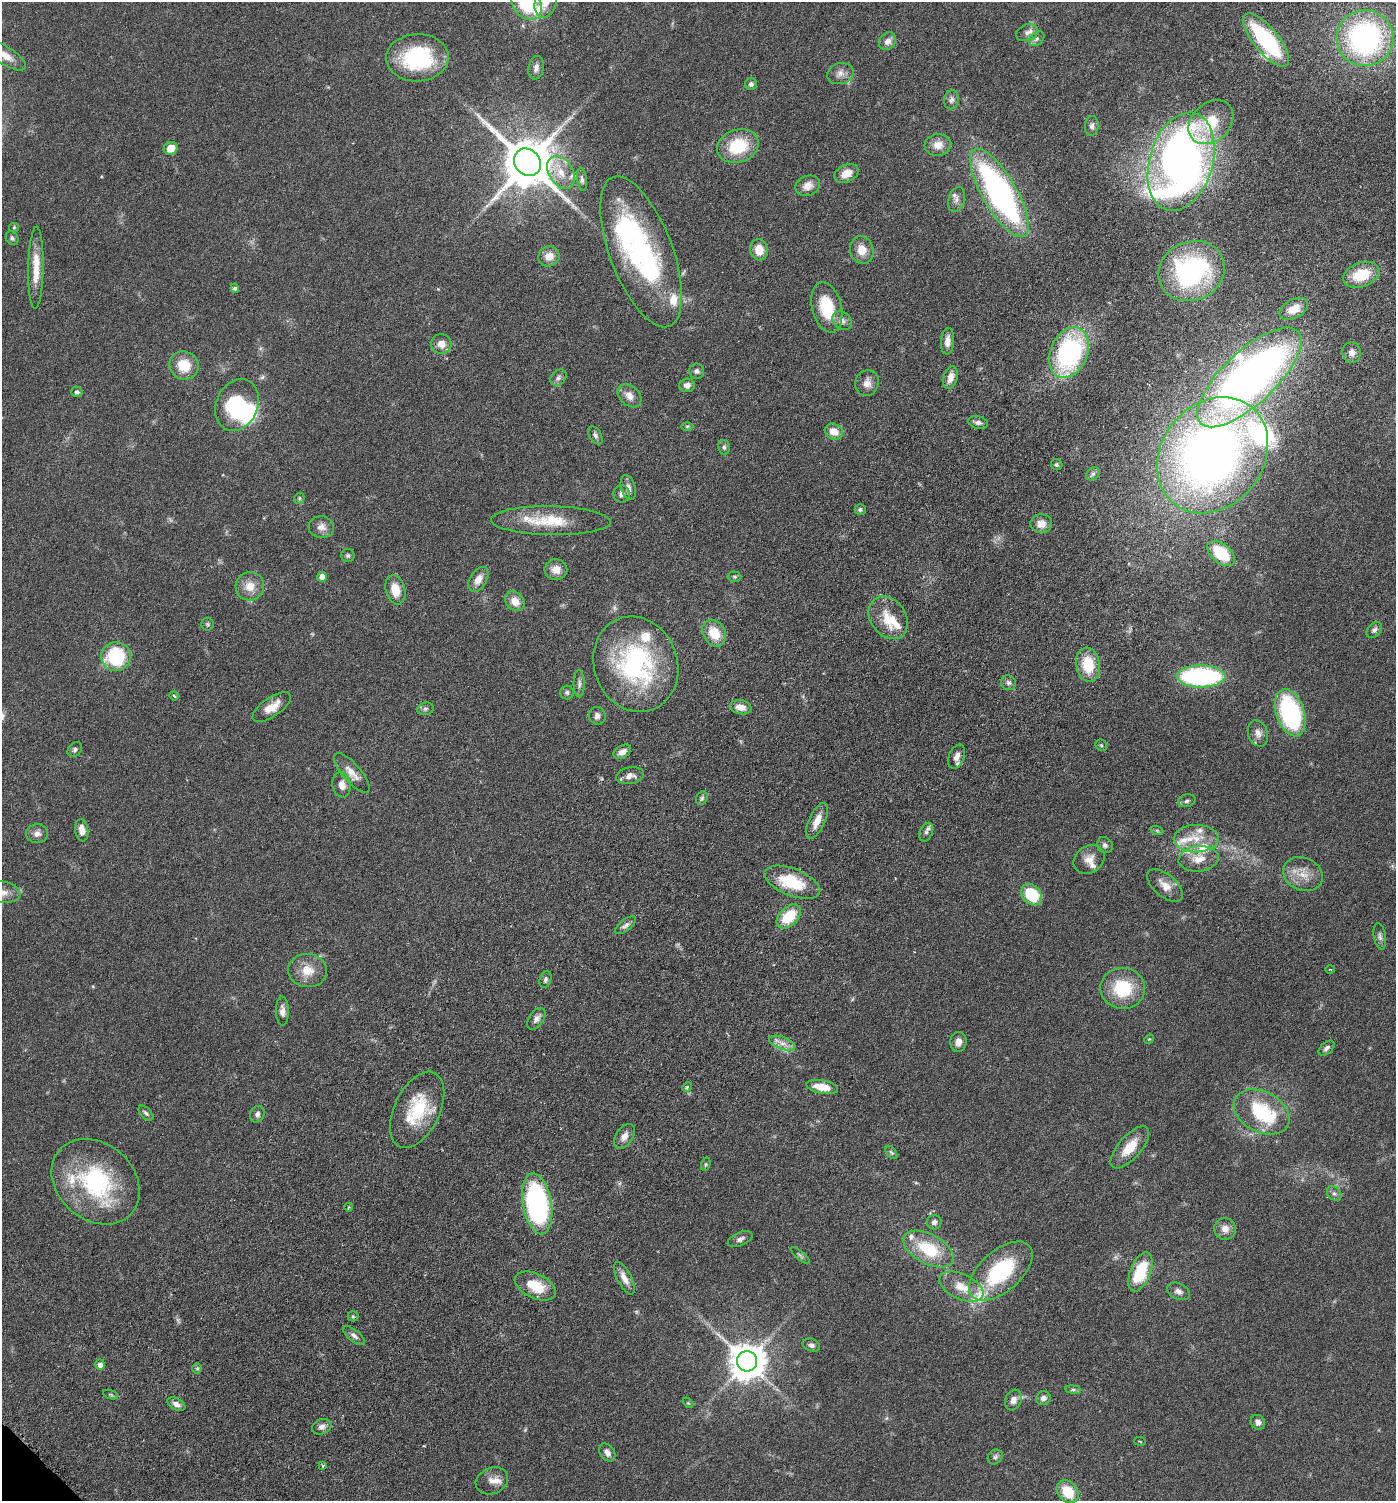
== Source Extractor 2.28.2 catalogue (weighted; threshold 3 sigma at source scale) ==
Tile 10 of 4 x 4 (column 2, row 3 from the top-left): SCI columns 1646-3039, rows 1597-3095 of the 6205 x 6192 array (HDU 1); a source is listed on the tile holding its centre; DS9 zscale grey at full resolution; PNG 1398 x 1503 px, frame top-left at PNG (2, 2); each listed source drawn as its Kron ellipse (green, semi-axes under 4 px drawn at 4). Shown black and unused: <1% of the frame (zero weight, under 3 of 6 exposures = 6% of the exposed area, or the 3 px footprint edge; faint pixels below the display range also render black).
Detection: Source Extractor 2.28.2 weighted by HDU 2 'WHT'; one run over the whole footprint, this tile lists its part. Background 0.0912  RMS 0.0046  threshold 0.0187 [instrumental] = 3 sigma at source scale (4.09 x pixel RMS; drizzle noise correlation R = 1.36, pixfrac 0.8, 0.05/0.05 arcsec/px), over >= 5 px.
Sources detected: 199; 1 too faint to see at this stretch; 2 inside a brighter object's white glare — neither listed nor drawn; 20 inside a brighter listed object's ellipse — not listed separately; the other 176 listed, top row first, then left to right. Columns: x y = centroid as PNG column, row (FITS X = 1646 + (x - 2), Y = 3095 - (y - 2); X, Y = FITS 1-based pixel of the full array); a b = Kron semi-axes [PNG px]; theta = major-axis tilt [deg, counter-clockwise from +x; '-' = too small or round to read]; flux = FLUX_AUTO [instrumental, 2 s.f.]
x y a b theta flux
546 2 16 11 74 4.4
527 3 18 13 -54 22
1027 33 11 8 21 2.1
1365 38 28 28 - 90
1037 39 9 6 41 1.2
1266 40 33 12 -51 49
887 41 9 8 - 2.6
5 56 23 9 -32 5
417 58 31 23 2 37
536 68 12 7 78 2
840 74 13 10 17 2.8
751 84 6 6 - 1
951 100 10 7 77 1.5
1211 122 25 19 42 14
1092 126 10 6 84 1.6
938 145 13 10 5 4
738 146 21 16 18 18
171 148 7 6 - 5.2
527 162 14 12 -47 2400
1181 162 50 31 73 300
561 172 18 12 -58 6.6
846 173 13 8 25 4.6
582 179 12 5 -82 1.1
808 186 12 9 21 3.3
999 193 50 17 -60 130
957 199 13 8 73 2
14 227 5 4 - 0.47
12 238 7 5 -55 0.9
759 250 11 8 -82 5.9
862 250 14 11 -74 4.9
641 252 80 31 -69 76
549 256 11 10 - 3.7
36 268 41 7 89 8.9
1192 271 34 29 26 71
1361 275 19 12 19 14
235 288 4 4 - 1.1
827 307 25 14 -76 17
1294 309 15 9 29 5.1
842 321 10 8 -42 2.1
947 341 13 6 86 2.8
441 344 10 9 - 3.5
1352 352 10 9 - 2.1
1069 353 26 18 67 70
184 365 15 14 - 9.2
697 371 7 7 - 1.3
950 377 12 6 74 3.3
1249 377 67 26 43 270
558 378 9 7 47 1.3
867 383 13 11 72 3.1
687 385 8 6 2 1.9
77 392 5 5 - 0.96
629 396 13 9 -42 3.4
237 405 27 21 66 27
978 422 10 6 -15 1.4
687 426 6 4 1 0.53
834 432 9 7 -28 4.9
595 435 10 6 -57 1.2
724 447 7 6 - 1
1213 455 62 51 52 300
1057 465 6 5 - 0.78
1093 474 7 6 - 1.1
628 488 13 7 -74 2.3
622 494 8 8 - 1.7
299 498 6 5 - 0.68
860 509 5 5 - 0.83
551 521 60 14 -1 16
1041 524 11 9 4 3.8
321 527 13 11 -4 2.9
1221 553 16 9 -39 15
348 556 6 6 - 0.84
556 570 11 10 - 4
322 577 5 4 - 3.8
735 577 7 5 -1 0.64
478 579 13 8 58 3.7
250 586 14 14 - 5.6
395 590 15 9 -74 6.6
515 601 11 8 -45 4.5
888 618 23 17 -54 9.8
208 624 6 6 - 0.64
1374 630 9 6 45 1.4
714 633 14 11 -57 8.6
116 656 15 14 - 26
636 664 48 41 -69 62
1088 665 17 12 -80 13
1201 676 24 11 0 67
1008 683 8 7 - 1.3
579 684 13 5 -90 1.5
567 692 7 6 - 0.89
174 696 4 3 - 0.52
272 707 22 9 34 6
741 707 11 7 -10 3.9
425 709 8 6 15 1
1290 713 24 14 -71 53
597 716 9 8 - 1.8
1258 733 13 9 -72 2.8
1101 745 6 5 - 0.64
75 750 8 6 48 0.98
622 752 9 6 31 2.5
957 757 12 7 67 2.8
352 773 25 9 -49 4.7
630 776 14 8 10 2.9
342 785 12 9 -80 3.3
702 798 7 5 62 0.86
1187 801 9 6 14 1.3
817 821 19 8 66 4.6
82 830 11 6 -82 3.6
1157 831 6 4 -20 0.57
926 832 10 6 66 1.3
37 834 11 9 7 2.2
1196 839 22 14 1 8.6
1105 845 8 7 - 1.2
1198 859 20 12 6 6.4
1089 860 16 13 34 4.3
1303 874 20 16 -25 6.8
792 882 29 13 -22 18
1165 886 21 11 -41 4.8
3 892 17 10 -10 4.1
1032 895 12 9 -50 17
789 916 14 9 44 13
626 925 12 5 38 1.6
1380 936 13 6 -81 1.4
1330 969 5 3 - 0.36
308 971 19 16 -8 7.1
545 979 9 5 73 0.99
1123 988 22 20 -5 20
282 1011 15 6 -89 2.4
536 1019 12 7 55 2
1149 1039 5 4 - 0.43
958 1042 10 8 84 2.7
782 1043 13 6 -20 2.9
1327 1048 9 5 40 1.3
687 1087 5 4 - 0.57
822 1087 16 6 -9 6.6
417 1110 41 22 64 22
1262 1112 30 20 -28 27
146 1113 9 5 -45 1.1
257 1114 8 7 - 1.4
624 1136 14 8 57 3
1130 1147 26 11 49 8.9
891 1152 8 4 -51 0.67
706 1164 7 4 73 0.54
96 1182 48 38 -41 48
1334 1194 8 6 -47 1.2
537 1204 31 14 -80 91
348 1207 4 3 - 0.36
934 1222 7 7 - 1.3
1225 1229 11 10 - 3.3
740 1239 13 6 24 1.7
928 1249 27 14 -28 18
800 1255 12 4 -41 0.86
1001 1271 38 20 41 36
1140 1272 21 10 69 18
624 1278 18 7 -63 3.7
535 1286 22 12 -25 11
961 1287 23 12 -25 7.7
1178 1291 12 8 -25 1.9
353 1316 5 5 - 0.55
354 1336 13 5 -39 1.6
811 1345 9 6 -22 1.3
747 1361 10 10 - 980
100 1365 5 5 - 2.3
197 1368 5 5 - 0.68
1073 1390 8 4 -8 0.8
111 1395 8 3 -19 0.53
1043 1398 7 6 - 1.9
1013 1400 10 8 70 2.5
688 1403 6 4 -45 0.42
176 1404 10 5 -29 2.1
1258 1422 8 6 -51 2.1
322 1427 10 7 19 1.9
1140 1441 6 3 -9 0.39
607 1452 10 7 -55 2.1
995 1457 8 6 46 1.1
323 1466 4 3 - 0.48
492 1481 17 13 24 3.5
1068 1492 12 9 -49 11
Isophote crosses this tile's border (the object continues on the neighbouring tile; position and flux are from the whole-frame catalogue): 4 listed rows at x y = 546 2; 527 3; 5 56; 3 892